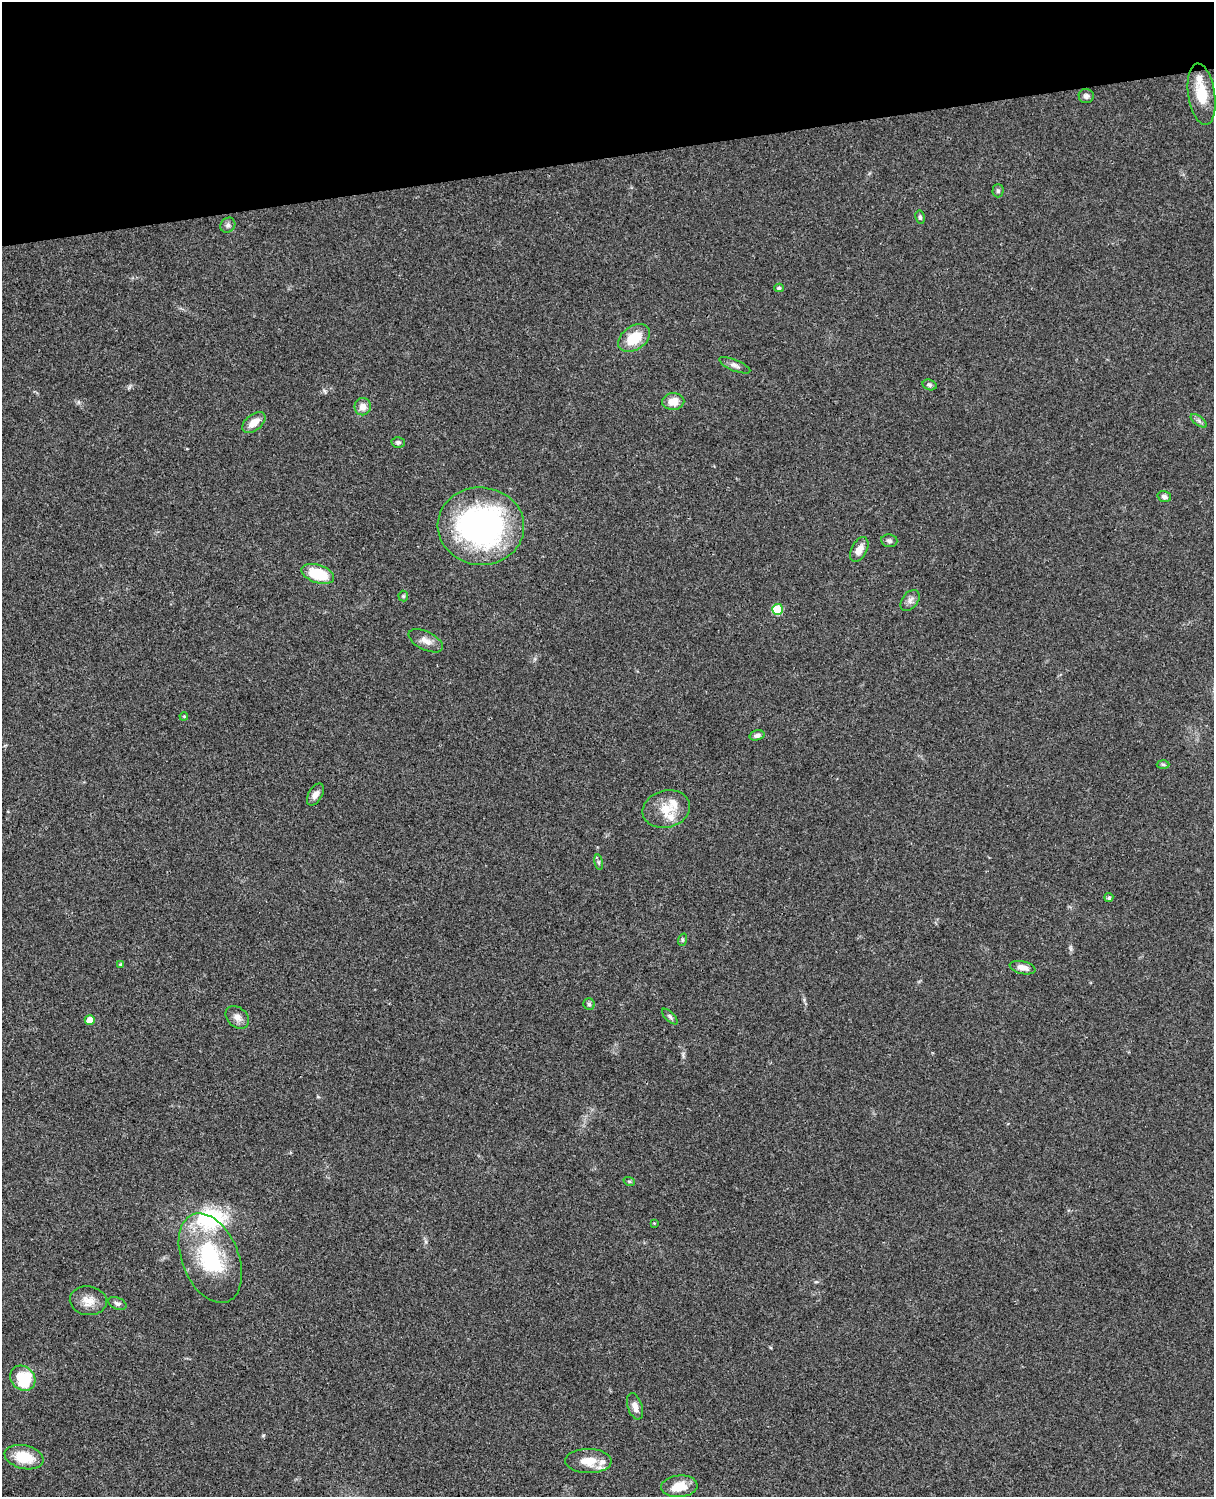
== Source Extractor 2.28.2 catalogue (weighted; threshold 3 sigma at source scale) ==
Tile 3 of 4 x 3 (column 3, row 1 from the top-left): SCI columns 2545-3756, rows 3268-4762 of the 5087 x 4927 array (HDU 1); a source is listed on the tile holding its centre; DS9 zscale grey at full resolution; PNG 1216 x 1499 px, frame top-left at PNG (2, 2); each listed source drawn as its Kron ellipse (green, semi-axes under 4 px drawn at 4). Shown black and unused: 10% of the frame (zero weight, under 3 of 4 exposures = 6% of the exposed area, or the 3 px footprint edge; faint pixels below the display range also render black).
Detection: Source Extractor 2.28.2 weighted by HDU 2 'WHT'; one run over the whole footprint, this tile lists its part. Background 0.0774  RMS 0.0058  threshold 0.0263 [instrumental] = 3 sigma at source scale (4.5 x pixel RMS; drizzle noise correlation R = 1.50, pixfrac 1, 0.05/0.05 arcsec/px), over >= 5 px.
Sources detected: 52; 5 inside a brighter listed object's ellipse — not listed separately; the other 47 listed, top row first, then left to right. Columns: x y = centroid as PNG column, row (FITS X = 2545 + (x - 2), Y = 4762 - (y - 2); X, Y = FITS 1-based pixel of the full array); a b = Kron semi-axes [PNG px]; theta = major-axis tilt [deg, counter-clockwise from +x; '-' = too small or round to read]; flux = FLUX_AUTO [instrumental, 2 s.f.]
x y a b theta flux
1202 94 31 13 -81 15
1086 96 7 7 - 2.1
998 191 6 5 - 1.1
920 217 7 4 -80 1.1
228 225 8 7 - 1.7
779 288 5 4 - 1.2
634 338 17 12 34 16
735 365 17 5 -22 2.3
930 385 7 5 -17 1.2
673 402 11 8 2 7.1
363 407 9 8 - 4
1199 421 9 4 -35 1.5
254 422 13 8 39 6.8
398 442 6 5 - 1.3
1164 496 7 5 -15 1.6
481 526 43 39 -4 140
889 541 8 6 -7 1.4
859 549 13 7 63 4.7
318 574 17 9 -18 22
403 596 5 5 - 0.75
910 600 12 8 51 2.6
777 609 5 5 - 22
426 641 19 9 -26 4.6
184 716 4 3 - 0.52
757 735 7 5 16 1.9
1163 764 6 4 -2 0.85
315 794 12 7 60 3.1
666 809 24 18 15 12
599 862 8 4 -81 1
1109 898 4 4 - 1.3
682 940 6 4 72 0.69
121 964 4 3 - 0.9
1023 968 13 6 -12 4.3
589 1004 6 5 - 1.1
670 1016 10 4 -44 1.2
237 1017 13 9 -42 3.6
90 1020 5 5 - 6.2
629 1181 6 3 -19 0.65
654 1223 4 4 - 0.47
210 1258 47 28 -68 48
88 1301 18 14 -8 7.4
117 1303 9 5 -22 1.6
23 1378 13 11 -44 26
635 1406 14 7 -73 3.7
24 1457 20 11 -13 16
588 1461 23 12 -1 9.9
679 1486 18 11 4 9.8